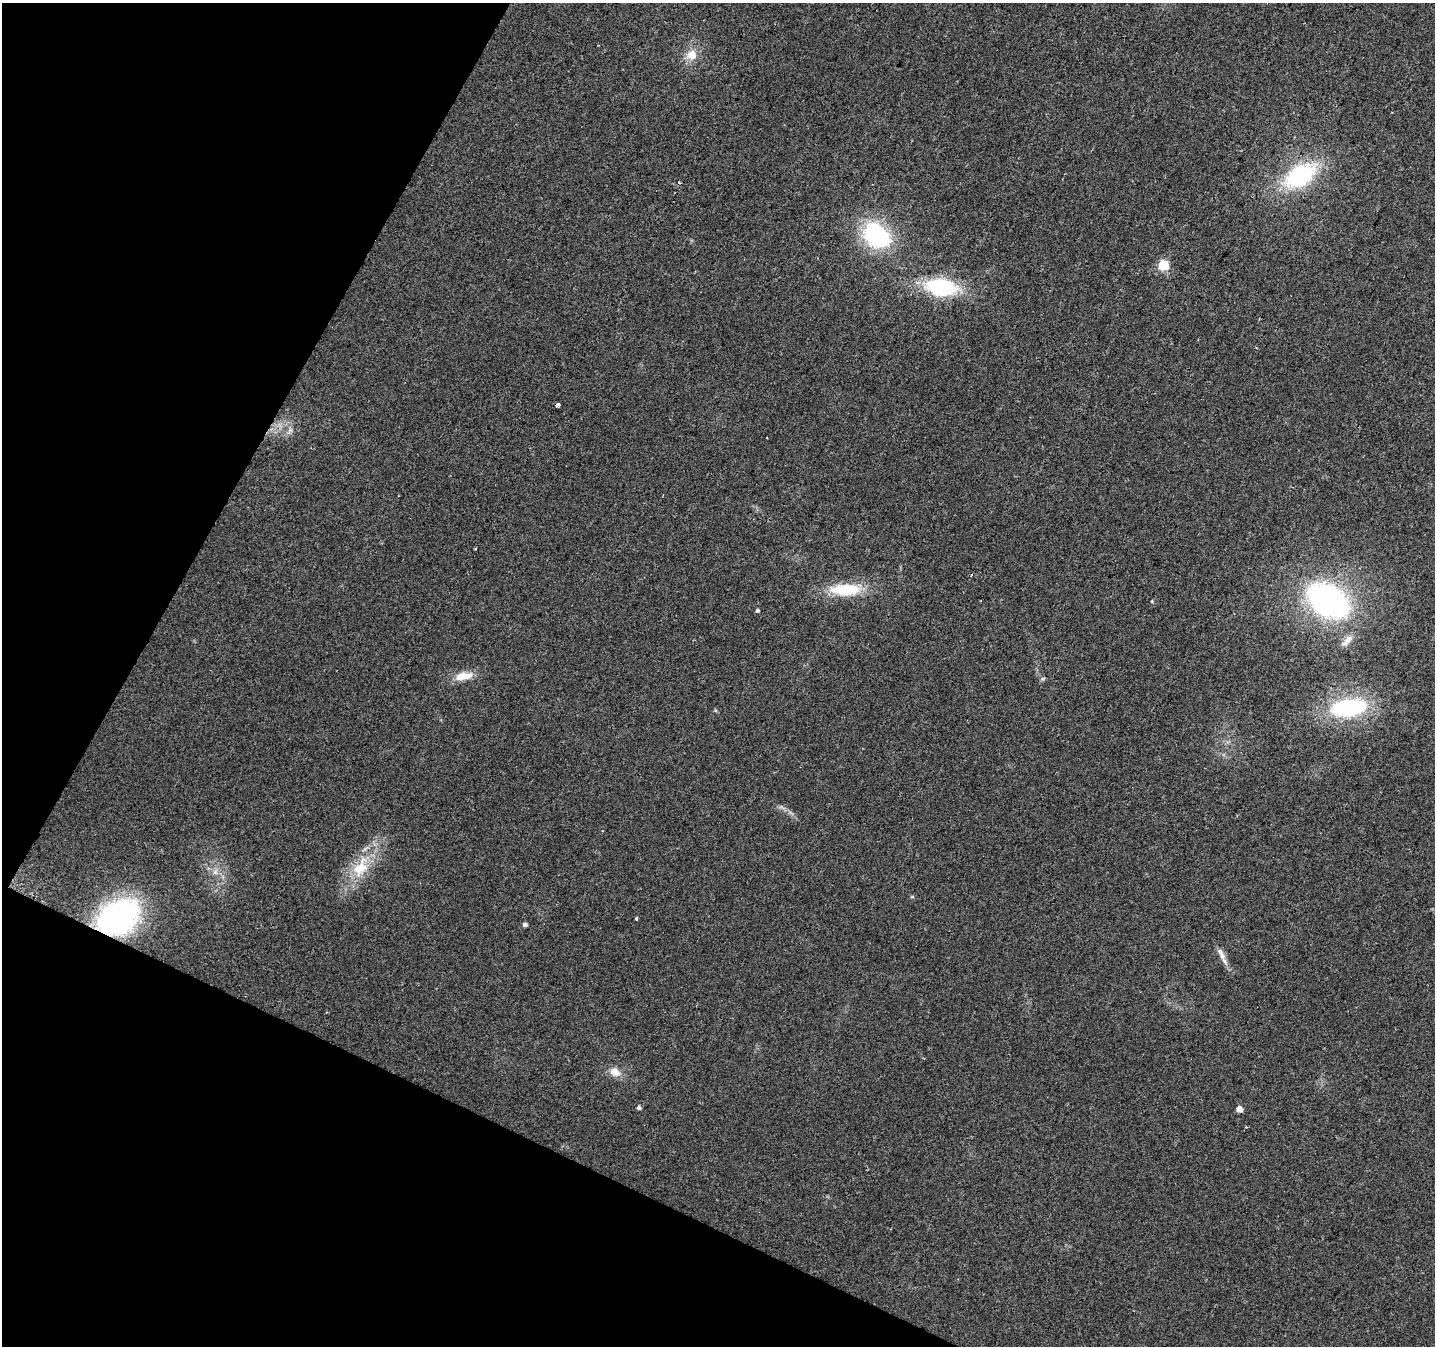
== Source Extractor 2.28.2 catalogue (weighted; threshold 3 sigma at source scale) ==
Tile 9 of 4 x 4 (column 1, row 3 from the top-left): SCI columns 1-1433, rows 1545-2888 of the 5740 x 5842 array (HDU 1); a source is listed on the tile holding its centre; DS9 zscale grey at full resolution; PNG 1437 x 1348 px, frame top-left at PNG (2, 3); no overlay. Shown black and unused: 23% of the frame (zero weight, under 2 of 3 exposures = <1% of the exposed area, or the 3 px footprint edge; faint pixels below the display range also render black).
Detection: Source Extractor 2.28.2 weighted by HDU 2 'WHT'; one run over the whole footprint, this tile lists its part. Background 0.0516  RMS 0.0083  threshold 0.0372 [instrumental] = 3 sigma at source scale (4.5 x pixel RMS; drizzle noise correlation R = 1.50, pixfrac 1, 0.0396/0.0396 arcsec/px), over >= 5 px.
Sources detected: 25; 1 cosmic-ray / hot-pixel residue — not listed; the other 24 listed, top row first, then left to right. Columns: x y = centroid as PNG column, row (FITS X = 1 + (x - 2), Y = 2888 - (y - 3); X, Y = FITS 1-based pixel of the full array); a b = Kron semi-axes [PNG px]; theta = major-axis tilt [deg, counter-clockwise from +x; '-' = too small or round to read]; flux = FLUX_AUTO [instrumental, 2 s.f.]
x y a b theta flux
691 55 13 13 - 12
1300 175 31 19 32 93
876 235 26 20 -39 93
1163 265 6 5 - 53
941 287 29 16 -7 70
557 405 3 3 - 27
475 549 3 3 - 1.2
845 590 36 13 0 37
1328 600 44 30 -33 190
1152 601 4 3 - 0.74
757 610 4 4 - 1.5
1347 641 21 8 48 6.9
463 676 24 10 9 13
1043 678 6 4 20 1.1
1348 708 35 17 7 89
360 867 34 20 59 33
215 872 8 5 45 2.6
118 917 40 30 32 180
636 918 3 3 - 3.6
525 925 5 4 - 2.6
1222 956 14 7 -64 5.5
615 1072 16 11 -21 8.2
639 1108 5 4 - 2
1239 1109 5 4 - 7.5
Overlapping masked pixels (flux is a lower limit): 1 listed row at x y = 118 917